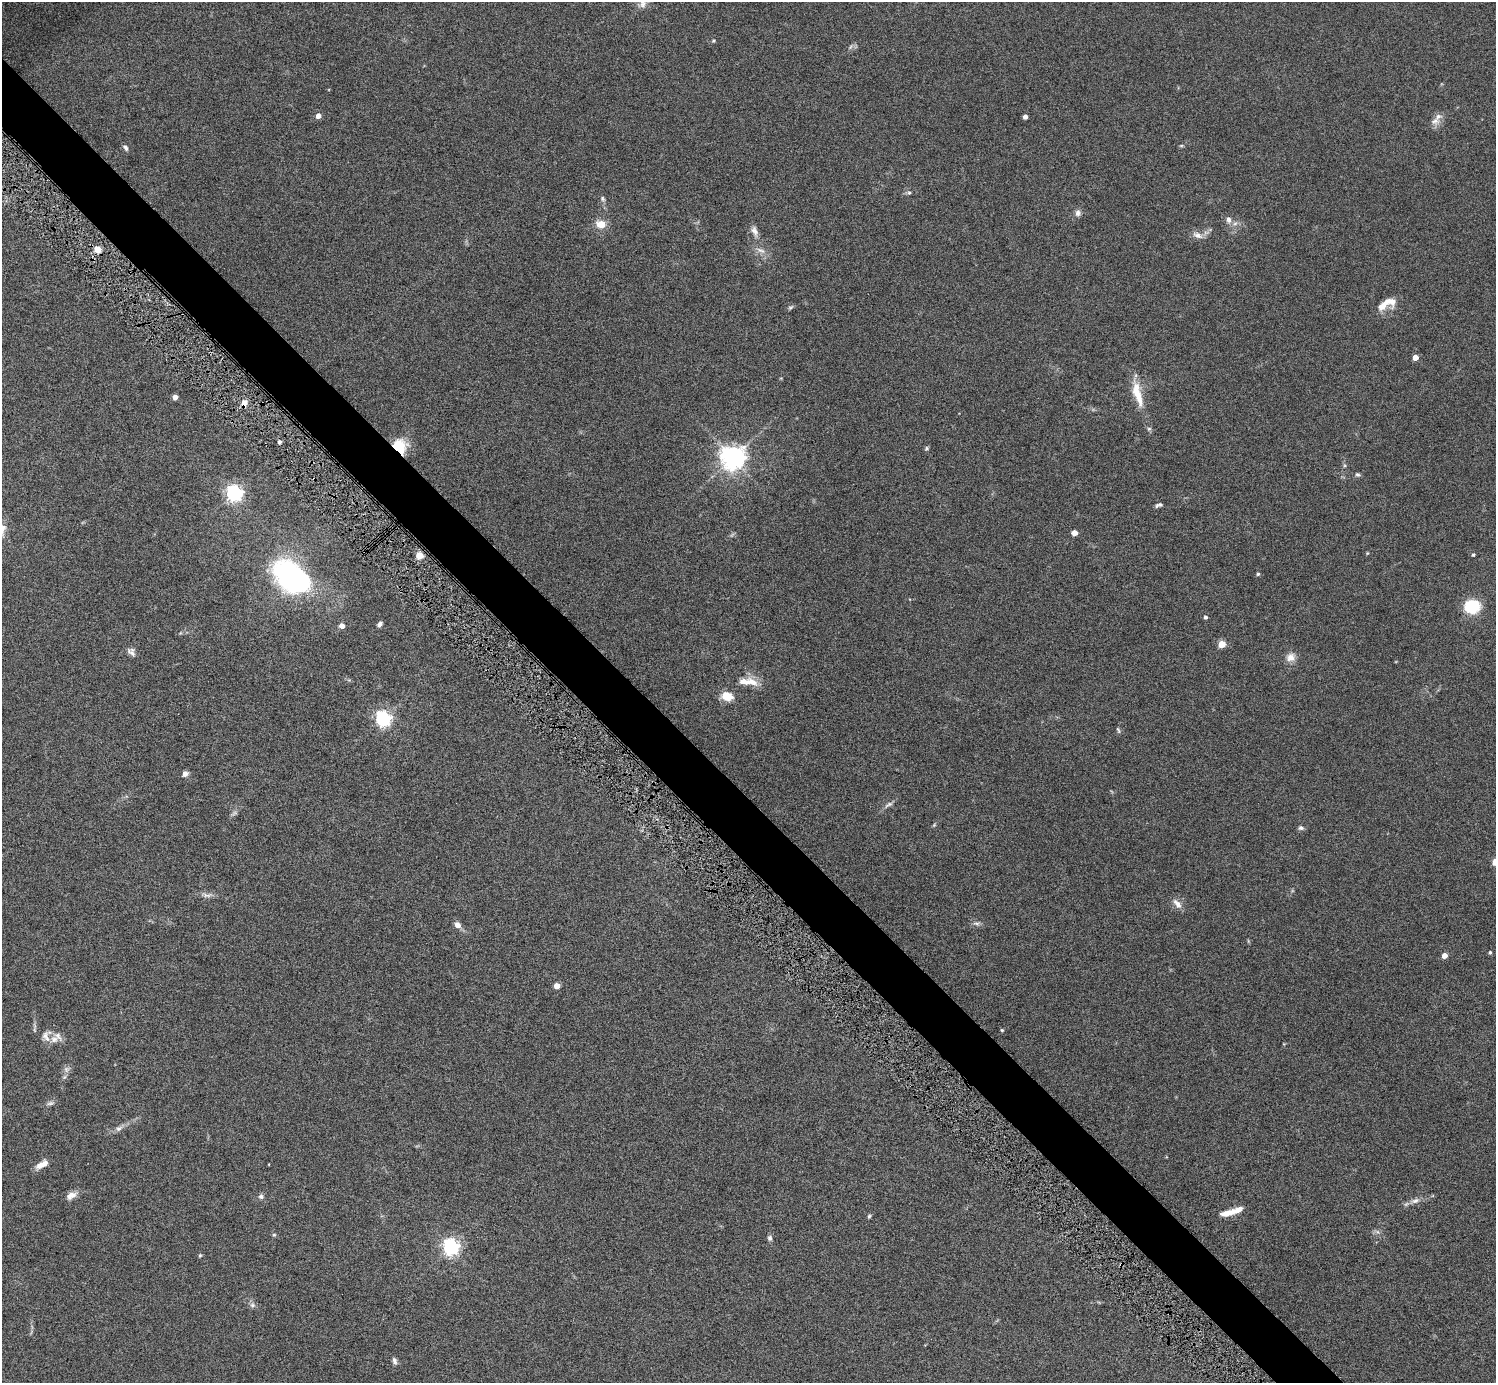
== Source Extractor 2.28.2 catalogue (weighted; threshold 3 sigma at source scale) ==
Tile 11 of 4 x 4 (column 3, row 3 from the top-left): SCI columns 3029-4522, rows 1713-3093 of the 6023 x 6019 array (HDU 1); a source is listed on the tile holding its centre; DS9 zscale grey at full resolution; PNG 1498 x 1385 px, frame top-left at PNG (2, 2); no overlay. Shown black and unused: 4% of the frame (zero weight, under 5 of 9 exposures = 3% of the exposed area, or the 3 px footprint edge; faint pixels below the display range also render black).
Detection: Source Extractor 2.28.2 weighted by HDU 2 'WHT'; one run over the whole footprint, this tile lists its part. Background 0.0498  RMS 0.0042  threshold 0.0172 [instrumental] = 3 sigma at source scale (4.09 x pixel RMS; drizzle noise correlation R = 1.36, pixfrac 0.8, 0.05/0.05 arcsec/px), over >= 5 px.
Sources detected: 88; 1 too faint to see at this stretch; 1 inside a brighter object's white glare — not listed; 7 inside a brighter listed object's ellipse — not listed separately; the other 79 listed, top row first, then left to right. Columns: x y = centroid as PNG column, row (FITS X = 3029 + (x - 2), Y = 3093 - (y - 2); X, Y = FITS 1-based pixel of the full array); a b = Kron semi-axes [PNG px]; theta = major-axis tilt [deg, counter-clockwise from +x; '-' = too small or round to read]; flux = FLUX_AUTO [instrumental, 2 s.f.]
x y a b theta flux
713 41 4 4 - 0.54
850 47 10 4 51 0.96
318 116 4 4 - 2.8
1025 117 4 4 - 2.2
1435 121 15 11 -7 2.7
1181 146 6 4 1 0.48
125 147 8 5 -57 1.1
909 193 6 4 7 0.69
603 199 8 6 -65 0.96
1078 213 8 7 - 1.6
1229 220 11 7 -81 1.8
601 224 11 8 -13 5.1
754 231 16 8 -70 2.5
1197 235 15 8 -24 2.5
97 250 8 7 - 3.3
760 250 16 6 -21 2.3
1383 305 17 9 45 4.2
790 307 8 4 40 0.72
1415 357 4 4 - 4.8
1137 393 41 10 -77 9.4
175 397 4 4 - 2.8
244 403 9 7 76 2.5
279 442 4 4 - 0.92
399 446 13 11 -59 17
927 448 6 5 - 0.62
733 458 8 7 - 410
1358 475 7 5 -29 0.81
234 493 6 6 - 150
1160 504 7 6 - 0.97
1074 533 5 5 - 2.5
1367 553 4 4 - 0.35
419 555 5 5 - 11
1473 555 5 4 - 0.46
1258 574 4 4 - 0.63
293 578 42 28 -45 76
1472 606 11 9 6 25
1206 617 4 4 - 0.89
380 624 6 4 48 1.3
342 626 5 4 - 2.8
1222 644 5 4 - 10
131 652 12 8 -46 1.7
1291 657 13 11 25 3.1
744 682 20 11 -2 4.9
727 696 9 7 -10 8.6
383 719 6 6 - 120
1118 730 9 3 -70 0.56
185 774 7 6 - 1.7
889 805 15 5 31 1.5
234 813 12 5 34 1.1
934 825 6 4 46 0.48
1301 828 8 5 -2 1
1495 862 5 4 - 8.8
206 895 16 5 -14 1.7
1177 904 15 7 -49 2.6
977 924 12 6 3 1.3
457 925 8 6 -37 2.3
1490 952 4 4 - 0.65
1444 956 4 4 - 4
557 986 4 4 - 4.7
1002 1030 4 4 - 0.4
54 1039 13 11 48 3.5
1284 1044 4 3 - 0.31
67 1069 11 8 45 1.7
50 1103 13 5 11 1.2
119 1128 16 7 33 2.1
42 1164 16 6 29 3.7
71 1195 13 8 28 3
261 1196 7 7 - 1.1
1414 1201 17 7 17 2.5
1227 1213 18 7 13 4.6
869 1216 6 4 56 0.59
1377 1232 9 5 -23 1.1
274 1235 5 5 - 0.5
770 1238 7 6 - 0.99
451 1247 6 6 - 150
200 1255 5 4 - 0.49
1121 1264 6 3 18 0.56
252 1305 9 7 -34 1.2
394 1361 9 6 -77 1.2
Overlapping masked pixels (flux is a lower limit): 3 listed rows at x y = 244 403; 399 446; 1121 1264
Isophote crosses this tile's border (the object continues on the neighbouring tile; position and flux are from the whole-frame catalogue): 1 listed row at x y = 1495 862